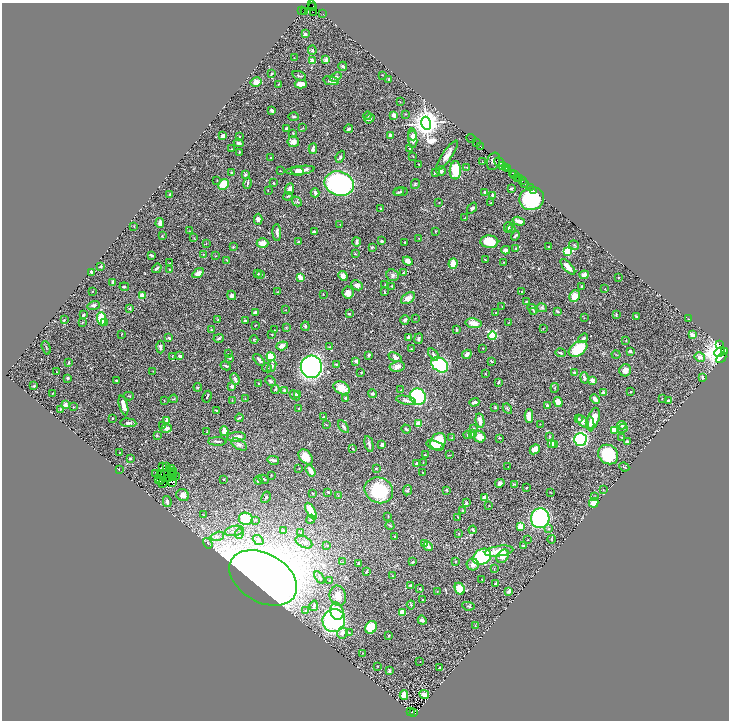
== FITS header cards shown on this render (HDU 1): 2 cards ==
NAXIS1  =                 1453
NAXIS2  =                 1436

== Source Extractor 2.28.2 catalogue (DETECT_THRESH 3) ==
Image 1453 x 1436 px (HDU 1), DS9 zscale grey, zoomed out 1/2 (1 PNG px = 2 x 2 image px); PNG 731 x 722 px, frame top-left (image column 1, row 1435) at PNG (2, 3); each listed source drawn as its Kron ellipse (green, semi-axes under 4 px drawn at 4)
Background 1.5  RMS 0.047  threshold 0.141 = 3 sigma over >= 5 px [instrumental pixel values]
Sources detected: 525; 51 cannot appear on this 1/2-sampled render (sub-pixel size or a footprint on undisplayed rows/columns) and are neither listed nor drawn; the other 474 listed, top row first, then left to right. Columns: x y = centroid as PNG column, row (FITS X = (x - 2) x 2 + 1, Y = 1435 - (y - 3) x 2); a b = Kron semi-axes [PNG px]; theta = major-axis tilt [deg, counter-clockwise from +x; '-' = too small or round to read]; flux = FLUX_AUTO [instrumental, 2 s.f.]
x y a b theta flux
311 5 3 1 - 60
313 7 3 2 - 130
302 10 3 1 - 57
304 11 2 1 - 85
313 12 2 1 - 73
323 14 2 1 - 58
305 34 3 3 - 15
312 50 5 3 - 10
294 58 2 2 - 3.5
326 60 4 4 - 32
312 61 3 2 - 50
343 66 4 4 - 13
271 74 4 2 - 6.4
382 75 2 1 - 3.5
299 76 7 2 -19 11
336 77 6 3 22 19
389 79 2 2 - 14
331 81 8 3 -9 38
256 82 6 4 30 66
301 84 6 3 -2 57
278 85 3 2 - 4.9
400 102 2 2 - 3.7
272 110 3 2 - 23
406 114 2 2 - 2.7
394 115 2 2 - 130
367 116 4 3 - 7.9
294 117 5 3 - 12
369 119 5 4 - 18
426 123 6 4 -74 15000
287 128 3 2 - 16
303 128 3 2 - 3.1
349 129 4 3 - 17
293 133 4 3 - 6.9
390 135 3 3 - 17
223 136 4 2 - 38
413 136 5 4 - 29
239 137 3 2 - 4.8
413 138 10 4 -84 62
471 138 5 1 - 170
293 142 6 5 - 50
239 143 5 3 - 22
477 143 2 1 - 150
481 146 3 1 - 100
410 148 3 2 - 11
232 149 4 2 - 6.2
313 149 5 4 - 29
239 152 2 2 - 12
447 155 17 5 55 65
413 156 2 2 - 4.5
271 157 2 2 - 3.3
340 157 6 4 66 14
493 161 9 6 71 140
482 162 2 1 - 3.7
499 162 5 1 - 530
419 164 2 2 - 6.4
502 165 3 1 - 140
467 167 3 2 - 6.7
505 167 3 1 - 240
507 168 3 2 - 250
300 170 14 4 6 66
455 170 9 5 88 230
280 171 2 2 - 3.5
298 171 6 3 -10 29
441 171 5 4 - 26
232 173 3 3 - 11
435 173 3 2 - 15
512 173 2 1 - 130
514 174 2 1 - 86
245 175 4 3 - 12
517 177 2 2 - 350
519 179 2 1 - 240
217 180 3 2 - 5.1
522 181 4 2 - 410
247 183 6 2 77 9.8
273 183 3 2 - 7.1
525 183 3 1 - 130
224 184 6 5 - 160
339 184 15 12 -19 1600
415 184 5 3 - 9.6
511 188 4 2 - 14
530 188 3 1 - 200
290 189 6 3 68 44
268 190 3 2 - 3.8
534 190 2 1 - 130
399 192 5 3 - 13
401 192 7 3 12 15
315 193 4 3 - 20
485 193 4 3 - 26
169 194 4 3 - 8.9
493 195 4 3 - 19
288 196 5 2 - 7.5
532 199 12 11 - 630
297 201 5 3 - 12
439 203 2 2 - 3
491 203 2 2 - 4.5
472 208 6 4 53 16
381 209 4 2 - 6.3
465 218 3 2 - 5.5
258 219 5 4 - 31
519 221 6 3 -18 50
160 223 5 3 - 69
340 224 2 2 - 2.8
134 226 3 2 - 3.9
508 227 5 2 - 18
511 229 4 3 - 8.1
190 231 2 1 - 2.6
435 231 2 2 - 5.6
277 232 8 3 -87 32
314 232 3 2 - 16
515 235 5 2 - 16
162 236 3 2 - 5.1
194 238 3 2 - 4.3
419 238 2 2 - 3
382 241 3 2 - 20
298 242 3 3 - 8.4
357 242 4 3 - 17
405 242 2 2 - 6.8
489 242 9 6 -3 180
262 243 6 5 - 70
206 244 2 2 - 2.8
574 245 5 3 - 9.9
233 247 3 3 - 6.3
372 247 3 2 - 9
548 247 4 2 - 7.5
516 248 4 3 - 9.7
506 250 4 4 - 24
568 251 3 3 - 830
203 254 3 2 - 4.7
355 254 2 2 - 9.7
152 255 4 2 - 14
215 256 3 2 - 5.6
227 260 3 2 - 6.2
485 260 4 2 - 6.6
408 261 5 4 - 52
504 262 4 2 - 5.7
170 263 2 2 - 2.8
453 263 5 4 - 110
101 266 3 3 - 12
568 267 10 4 -48 56
157 268 5 2 - 17
170 270 2 2 - 7.1
92 272 4 3 - 19
198 273 6 4 32 43
258 273 3 3 - 8.8
403 273 3 2 - 5.6
261 275 3 2 - 5.1
393 275 6 5 - 24
584 275 4 3 - 42
343 276 5 4 - 48
300 277 4 3 - 88
618 278 2 2 - 4.9
113 283 4 2 - 27
357 285 6 4 -26 27
385 285 2 2 - 7.1
392 286 3 2 - 4.4
582 286 3 3 - 6.9
124 287 5 3 - 10
605 289 2 1 - 2.9
92 291 2 1 - 3.1
278 292 3 2 - 5.8
384 292 3 1 - 7.2
522 292 3 2 - 4.5
348 293 6 5 - 47
323 294 2 1 - 2.9
232 295 5 4 - 20
142 296 2 2 - 200
574 296 6 5 - 98
408 298 8 5 34 47
526 302 2 2 - 9.9
94 305 6 3 19 21
502 306 2 1 - 4.8
130 308 2 2 - 14
542 308 5 3 - 13
533 309 6 3 -54 10
286 310 2 2 - 3.1
534 311 3 2 - 4.1
557 311 4 2 - 9.9
496 312 3 2 - 5.5
255 313 4 4 - 17
349 314 4 2 - 11
616 314 3 2 - 8.5
83 315 3 2 - 14
636 316 3 2 - 8.4
415 318 2 2 - 3.4
584 318 2 2 - 3.2
102 319 7 4 -86 230
218 319 2 2 - 4.8
688 319 2 2 - 5.7
64 320 3 2 - 4.8
405 320 5 3 - 27
245 321 3 2 - 13
82 322 3 3 - 7.3
509 322 2 1 - 2.2
105 323 2 2 - 95
473 323 8 5 -8 77
255 325 3 2 - 4.4
305 326 4 3 - 11
286 328 3 2 - 5.5
543 329 3 2 - 4.4
211 330 3 2 - 6.7
274 330 3 2 - 4.2
456 330 3 2 - 12
122 334 2 2 - 3.6
272 334 2 2 - 3.7
692 335 3 2 - 83
493 336 4 3 - 570
409 337 4 3 - 21
169 338 3 2 - 16
219 338 5 3 - 13
583 338 5 3 - 15
418 339 5 3 - 15
254 340 4 3 - 7.5
626 340 3 2 - 2.9
720 345 2 1 - 1100
282 346 6 4 20 57
160 347 6 4 88 18
330 347 2 1 - 3.3
46 348 7 2 -71 6
483 348 2 2 - 4.2
412 349 4 2 - 5.5
578 349 10 6 33 230
630 351 3 3 - 17
720 352 5 4 - 12000
724 352 4 2 - 670
560 353 5 2 - 12
228 354 3 2 - 5.3
433 354 7 4 -55 20
467 354 5 3 - 41
369 355 3 3 - 17
616 355 4 2 - 5.3
172 356 3 3 - 5.3
180 356 3 3 - 28
271 357 5 4 - 210
395 357 7 4 -26 31
700 357 5 4 - 32
230 358 2 2 - 7
721 358 6 1 48 260
259 360 7 4 -47 23
356 361 3 2 - 32
491 361 3 2 - 9.6
69 362 3 2 - 8.5
337 364 4 3 - 8.2
440 365 9 6 -36 800
226 366 5 2 - 14
272 366 6 3 67 28
397 366 7 5 10 38
311 367 11 10 - 2400
267 368 5 2 - 7.6
625 370 6 5 - 51
153 371 3 2 - 4
57 372 3 2 - 4
361 372 2 2 - 3.6
575 373 4 3 - 26
485 374 2 1 - 4.6
702 377 3 2 - 16
68 378 3 3 - 18
584 378 6 3 -78 15
235 379 6 4 -68 20
116 380 3 2 - 9
592 380 4 3 - 35
271 381 6 3 -42 9.5
499 382 3 2 - 19
259 384 4 2 - 6.8
34 386 4 4 - 8.7
198 387 4 3 - 7.5
232 387 3 3 - 25
342 388 8 6 -28 110
555 388 5 2 - 7.5
275 389 4 3 - 9.3
284 390 3 3 - 15
401 390 2 1 - 4.6
630 392 2 2 - 8.6
53 393 2 2 - 5.5
603 393 4 3 - 35
297 394 3 3 - 18
373 394 4 4 - 12
295 395 6 3 -42 16
129 396 5 2 - 4.9
418 396 8 7 - 690
207 397 6 1 63 9.5
346 398 3 2 - 15
173 399 4 2 - 6.8
245 399 3 2 - 5
595 399 5 3 - 43
662 399 2 2 - 3
164 400 3 2 - 3.2
406 400 10 3 -12 26
669 400 4 2 - 9.7
232 401 3 2 - 3.6
474 402 5 2 - 26
558 402 5 4 - 92
66 405 2 2 - 54
123 405 10 3 -75 63
547 406 3 3 - 16
73 407 2 2 - 3.2
298 408 2 2 - 12
495 408 3 2 - 5.6
60 409 4 2 - 6
507 409 5 3 - 11
216 410 3 2 - 9.9
529 416 6 4 89 64
323 417 3 2 - 3.4
112 418 2 2 - 8.4
239 418 4 2 - 8.5
579 419 4 3 - 11
593 419 11 5 72 110
167 420 3 3 - 25
480 421 7 4 -80 43
583 421 7 4 -45 42
128 423 8 4 -6 22
326 424 3 2 - 4.2
418 424 3 3 - 110
540 424 2 2 - 2.7
590 424 8 3 -86 28
622 425 5 3 - 19
163 426 4 3 - 20
344 427 7 3 -56 16
166 428 6 4 12 28
473 428 4 2 - 6.9
623 428 5 3 - 12
406 429 5 2 - 15
615 430 3 3 - 140
224 431 5 3 - 98
207 432 3 2 - 3.7
473 434 4 4 - 27
157 435 3 2 - 5.5
468 435 4 3 - 6.7
549 436 2 2 - 4.3
236 437 9 4 4 49
480 437 6 5 - 76
622 437 3 2 - 3.8
452 438 2 2 - 6.4
500 438 4 2 - 4.8
580 439 6 6 - 1100
217 441 9 2 -1 14
438 441 9 7 58 240
627 442 4 3 - 21
552 443 4 3 - 39
239 444 8 5 -31 28
369 444 8 3 -76 23
554 444 4 2 - 21
382 445 3 3 - 35
435 445 9 4 -18 78
353 449 3 2 - 9
535 449 5 4 - 68
119 453 2 2 - 2.8
425 455 2 2 - 6.3
450 455 4 1 - 3.8
608 455 10 9 - 570
306 457 8 6 -50 110
130 458 3 2 - 13
273 460 6 2 -13 22
423 462 2 1 - 3.4
417 464 2 2 - 40
163 466 3 1 - 12
167 467 3 2 - 11
508 467 2 1 - 2.5
624 467 5 2 - 6.5
171 468 2 1 - 5.1
299 468 2 2 - 3.6
376 468 3 2 - 7
119 469 2 1 - 4.4
174 471 2 1 - 2.8
310 471 6 3 -58 73
423 472 2 1 - 3.3
172 473 2 1 - 7.5
156 474 2 1 - 1
161 474 2 1 - 0.18
164 475 2 1 - 2.7
172 475 2 1 - 5.1
271 475 2 2 - 3.7
172 477 2 1 - 1.4
176 477 2 1 - 1.5
168 478 3 1 - 3.7
224 479 2 2 - 4.9
264 479 5 3 - 15
159 480 2 1 - 5.6
161 480 3 1 - 3.3
258 480 4 3 - 13
163 483 5 1 - 4.3
173 483 3 1 - 4.5
500 483 5 4 - 19
514 484 4 3 - 9.5
527 488 3 2 - 5.6
379 490 14 12 -23 440
408 490 5 3 - 12
447 490 2 2 - 22
603 490 2 2 - 3.7
328 492 3 3 - 10
550 492 2 1 - 5
312 493 2 2 - 3.2
183 495 6 5 - 41
338 496 3 2 - 5.2
266 497 6 3 59 9.9
484 497 3 3 - 22
594 497 3 2 - 6.4
167 502 5 3 - 20
466 503 3 3 - 8.3
594 503 5 4 - 89
489 506 2 1 - 4.4
311 511 9 3 -61 170
463 511 3 2 - 8.8
204 515 4 3 - 6.1
388 516 3 2 - 3.8
458 517 4 1 - 3.7
540 518 10 9 - 1000
246 519 7 6 - 220
311 519 5 3 - 12
255 520 3 2 - 5.8
390 525 4 2 - 8.3
520 526 2 2 - 290
549 529 3 3 - 11
283 530 3 2 - 9.4
473 530 4 2 - 14
234 531 9 5 12 40
239 533 5 4 - 19
300 533 2 2 - 4.4
459 534 4 2 - 4.4
217 536 7 4 15 32
394 537 3 2 - 6.5
552 539 4 2 - 6.6
258 540 6 4 -39 25
528 540 3 2 - 3
304 542 9 5 -28 39
208 543 6 3 -56 19
425 543 3 2 - 16
327 546 3 3 - 7.2
428 546 5 3 - 60
524 546 4 2 - 18
499 551 14 5 8 100
503 556 7 5 52 65
482 557 10 7 36 710
455 561 2 2 - 5.9
342 562 2 2 - 4.5
413 562 3 2 - 9.5
358 563 4 3 - 6.6
473 565 6 6 - 35
494 569 4 2 - 5.3
366 572 4 3 - 6.5
392 576 4 2 - 5.4
263 578 36 24 -30 13000
320 578 7 4 -56 20
482 579 3 2 - 3.7
330 581 3 2 - 14
496 583 3 3 - 13
411 585 3 2 - 22
420 589 2 2 - 34
460 589 6 4 -65 160
509 591 3 2 - 15
437 592 2 2 - 3.3
338 596 10 8 -75 75
423 599 2 2 - 3.5
411 605 4 3 - 7.9
314 606 5 3 - 23
468 606 6 2 -10 10
306 611 4 2 - 8.4
337 611 9 6 -77 160
402 612 4 3 - 120
334 620 11 11 - 1300
422 620 5 3 - 23
475 626 2 2 - 3.8
371 627 6 5 - 200
349 632 4 2 - 6.2
342 633 6 5 - 35
389 636 3 2 - 5.9
362 653 3 2 - 3.4
420 661 2 1 - 6.5
378 666 3 2 - 4.4
439 668 2 2 - 6.2
389 671 3 2 - 12
424 694 5 4 - 36
404 695 5 4 - 88
411 712 3 1 - 150
414 713 4 2 - 230
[51 sub-pixel or undisplayed-footprint detections neither listed nor drawn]